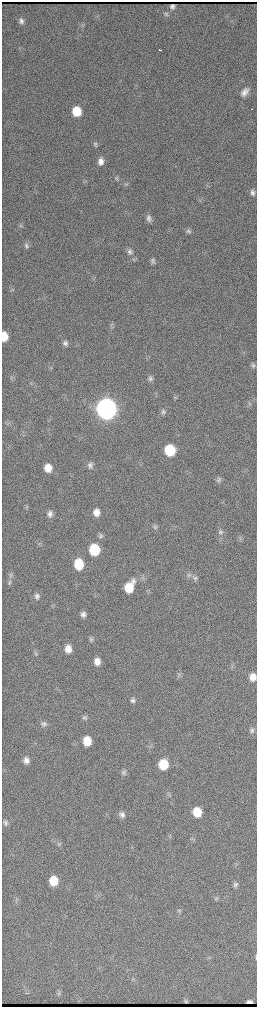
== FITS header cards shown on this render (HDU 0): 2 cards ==
NAXIS1  =                  510 / length of data axis 1
NAXIS2  =                 2010 / length of data axis 2

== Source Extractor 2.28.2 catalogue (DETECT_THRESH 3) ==
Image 510 x 2010 px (HDU 0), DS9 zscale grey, zoomed out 1/2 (1 PNG px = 2 x 2 image px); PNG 259 x 1009 px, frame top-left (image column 2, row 2010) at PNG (2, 2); no overlay
Background 3840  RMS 42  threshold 127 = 3 sigma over >= 5 px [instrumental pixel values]
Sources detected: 78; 3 cannot appear on this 1/2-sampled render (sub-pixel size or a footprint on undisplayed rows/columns) and are not listed; the other 75 listed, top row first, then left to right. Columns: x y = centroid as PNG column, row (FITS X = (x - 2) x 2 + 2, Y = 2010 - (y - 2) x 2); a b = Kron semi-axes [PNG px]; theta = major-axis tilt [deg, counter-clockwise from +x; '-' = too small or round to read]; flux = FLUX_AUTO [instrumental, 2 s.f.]
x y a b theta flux
166 14 7 6 - 2.3e+04
21 21 8 6 -75 3.2e+04
159 50 4 2 - 4.0e+04
245 92 11 7 45 6.0e+04
251 109 2 1 - 9.8e+03
77 111 8 7 - 2.4e+05
95 144 7 6 - 2.1e+04
101 161 8 6 89 5.6e+04
117 178 7 5 -81 1.9e+04
126 185 7 3 50 1.4e+04
253 193 8 6 -82 3.2e+04
149 218 8 6 -69 3.7e+04
21 225 5 4 - 1.4e+04
188 231 7 6 - 2.0e+04
26 245 8 6 -77 2.8e+04
130 252 9 6 90 3.2e+04
134 259 6 4 28 1.4e+04
153 261 7 5 82 2.3e+04
12 289 4 2 - 7.7e+03
112 325 6 4 43 1.4e+04
4 336 7 5 -88 1.0e+05
65 343 7 6 - 3.1e+04
253 366 7 5 -73 2.1e+04
49 367 5 2 - 9.7e+03
150 378 8 5 -66 2.4e+04
175 397 5 3 - 1.1e+04
249 404 6 4 -29 1.5e+04
106 409 16 7 -90 2.3e+07
163 412 7 6 - 2.3e+04
170 450 8 7 - 5.1e+05
90 465 7 7 - 3.5e+04
48 468 8 7 - 1.3e+05
218 480 7 6 - 2.3e+04
27 507 4 2 - 7.4e+03
96 512 8 7 - 8.0e+04
50 514 9 6 81 4.1e+04
154 526 7 6 - 2.3e+04
221 532 7 7 - 2.7e+04
100 536 7 6 - 2.2e+04
240 539 5 3 - 1.2e+04
39 544 6 3 -41 1.1e+04
94 550 8 7 - 4.8e+05
79 564 8 7 - 3.1e+05
10 575 8 5 -75 2.2e+04
189 575 7 5 84 2.2e+04
142 578 7 6 - 2.4e+04
195 578 7 7 - 2.8e+04
9 583 7 4 67 1.9e+04
129 587 11 7 66 2.5e+05
37 596 8 6 -77 3.2e+04
83 614 7 6 - 3.4e+04
91 639 7 5 59 2.0e+04
68 649 8 7 - 9.4e+04
36 654 6 4 -52 1.4e+04
97 661 8 6 -88 7.7e+04
253 677 7 6 - 9.0e+04
133 700 6 5 - 2.5e+04
84 718 7 5 -54 2.1e+04
44 724 8 7 - 2.8e+04
252 730 8 7 - 3.1e+04
87 741 8 7 - 1.9e+05
26 760 8 6 -75 5.3e+04
163 764 8 7 - 3.2e+05
124 772 7 6 - 2.3e+04
169 794 7 4 -74 1.6e+04
197 812 7 7 - 2.4e+05
122 814 8 7 - 3.6e+04
5 823 4 3 - 1.9e+04
58 844 6 4 -66 1.7e+04
54 881 8 7 - 2.2e+05
235 885 7 6 - 2.4e+04
216 898 6 4 -19 1.4e+04
179 911 6 5 - 1.6e+04
256 957 8 2 -89 9.0e+03
59 993 5 5 - 1.7e+04
At the frame edge (FLAGS 8, measured only in part): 2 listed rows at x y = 253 677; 256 957
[3 sub-pixel or undisplayed-footprint detections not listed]